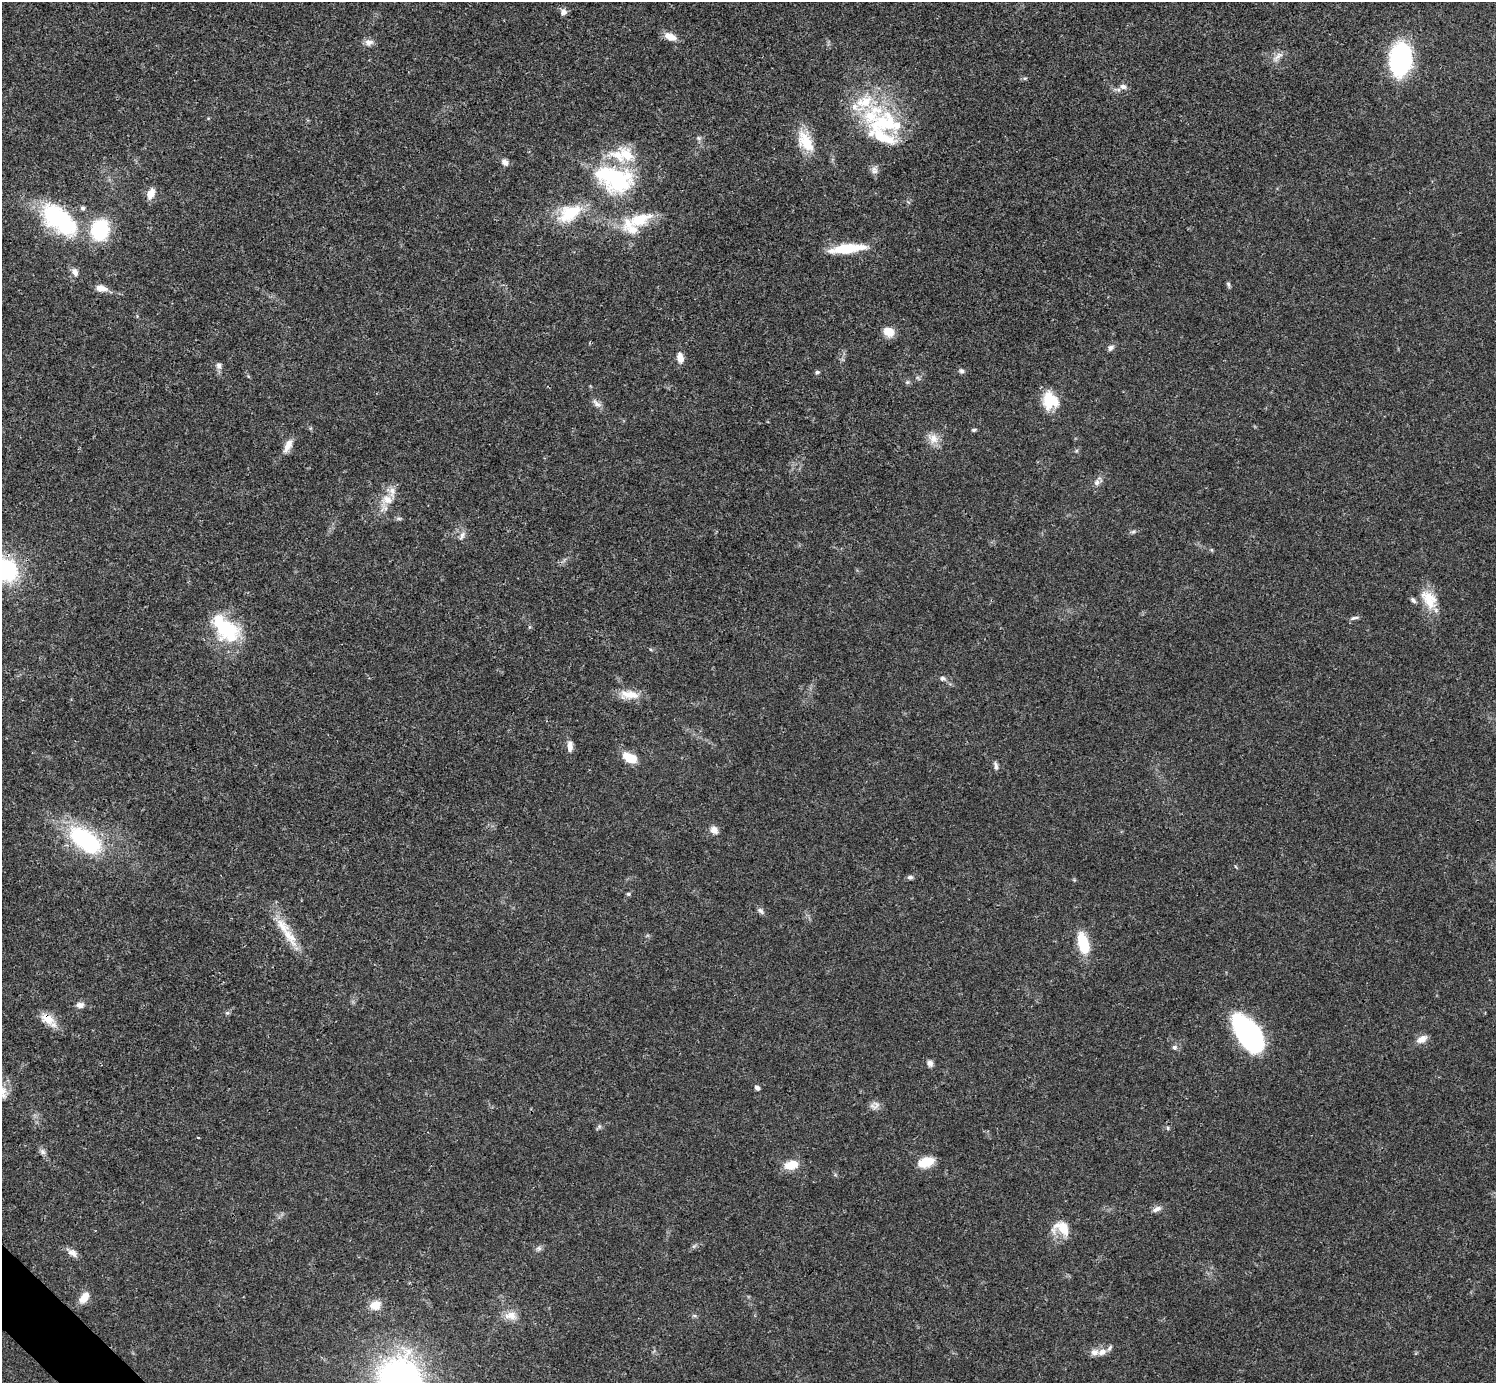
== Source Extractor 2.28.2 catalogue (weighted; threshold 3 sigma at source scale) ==
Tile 7 of 4 x 4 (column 3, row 2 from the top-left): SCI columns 2990-4483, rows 2920-4300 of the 5981 x 5981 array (HDU 1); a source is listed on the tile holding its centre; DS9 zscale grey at full resolution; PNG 1498 x 1385 px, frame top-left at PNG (2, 2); no overlay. Shown black and unused: <1% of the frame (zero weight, under 3 of 4 exposures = <1% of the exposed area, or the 3 px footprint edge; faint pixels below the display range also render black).
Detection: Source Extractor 2.28.2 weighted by HDU 2 'WHT'; one run over the whole footprint, this tile lists its part. Background 0.021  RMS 0.0022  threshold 0.01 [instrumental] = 3 sigma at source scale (4.5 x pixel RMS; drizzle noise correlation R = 1.50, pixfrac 1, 0.05/0.05 arcsec/px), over >= 5 px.
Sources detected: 97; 1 inside a brighter object's white glare — not listed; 12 inside a brighter listed object's ellipse — not listed separately; the other 84 listed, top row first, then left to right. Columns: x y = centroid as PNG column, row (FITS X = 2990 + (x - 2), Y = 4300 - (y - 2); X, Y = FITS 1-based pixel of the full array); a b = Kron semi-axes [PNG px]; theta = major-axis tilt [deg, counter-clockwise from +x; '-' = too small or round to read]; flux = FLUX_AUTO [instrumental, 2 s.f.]
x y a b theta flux
563 12 9 8 - 1
670 37 16 8 -22 2.1
369 42 12 9 -3 1.2
1277 57 19 7 42 1.5
1401 59 30 19 85 33
1025 78 7 5 -17 0.39
1123 87 10 8 0 1.1
885 122 50 35 -20 22
699 138 7 5 -21 0.52
805 141 28 16 -62 6.4
505 162 9 7 -53 1.1
874 170 12 8 -85 1.1
614 179 51 32 -19 24
151 193 14 9 66 1.9
570 213 32 18 30 9.5
59 219 50 26 -40 22
640 219 31 15 20 7.8
100 230 18 16 79 16
847 248 40 9 6 8.5
75 272 11 7 -60 1.2
1228 284 8 5 -73 0.45
101 288 14 8 -9 1.9
889 332 11 9 -29 3.1
1111 348 9 6 46 0.75
680 358 13 8 -83 1.8
219 365 9 7 -89 0.91
961 371 7 6 - 0.57
817 372 6 4 14 0.42
918 378 8 4 -45 0.4
907 382 6 5 - 0.39
1050 400 19 17 -62 7.1
597 403 16 7 -38 1.2
974 430 5 5 - 0.39
933 438 17 13 -42 2.4
288 446 19 7 63 2.1
1097 482 10 8 37 1
387 500 18 13 -1 3.3
399 518 7 4 -1 0.41
1133 532 7 4 2 0.42
462 535 12 6 59 0.9
1211 550 5 5 - 0.29
6 570 23 18 -53 23
1429 599 29 17 -57 5.5
1354 618 12 4 10 0.59
529 627 6 4 89 0.27
228 629 34 30 -56 14
942 678 8 7 - 0.67
629 695 27 12 -4 3.6
570 746 14 7 89 1.5
630 758 16 9 -26 4.5
996 766 11 5 -78 0.69
714 830 11 9 -46 1.4
86 840 40 21 -36 25
910 877 8 5 9 0.6
628 894 6 4 -20 0.34
761 911 10 6 -44 0.7
289 936 36 13 -56 6
1083 943 24 11 -74 7.8
80 1005 10 7 3 1.2
227 1013 6 5 - 0.39
47 1019 20 13 -28 3.3
1248 1034 35 17 -57 49
1422 1039 14 8 29 1.8
1174 1047 6 6 - 0.73
930 1063 8 7 - 0.95
757 1088 5 4 - 0.85
2 1090 16 12 -53 2.4
875 1106 14 10 19 1.3
599 1126 7 5 45 0.47
1168 1128 6 4 -89 0.29
198 1137 3 2 - 0.26
43 1152 9 7 -53 0.78
926 1162 18 10 16 4.3
791 1165 18 11 15 3.4
1157 1209 13 6 27 1.1
1061 1228 24 17 -16 4.6
694 1246 8 4 36 0.46
539 1248 7 7 - 0.66
72 1252 15 8 -36 1.4
84 1297 15 9 51 2.6
375 1305 13 10 13 2.9
511 1315 18 11 -3 2.6
1102 1352 12 8 23 1.6
400 1379 37 35 -32 85
Overlapping masked pixels (flux is a lower limit): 1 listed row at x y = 47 1019
Isophote crosses this tile's border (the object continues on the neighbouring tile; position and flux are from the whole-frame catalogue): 3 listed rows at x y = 6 570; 2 1090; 400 1379